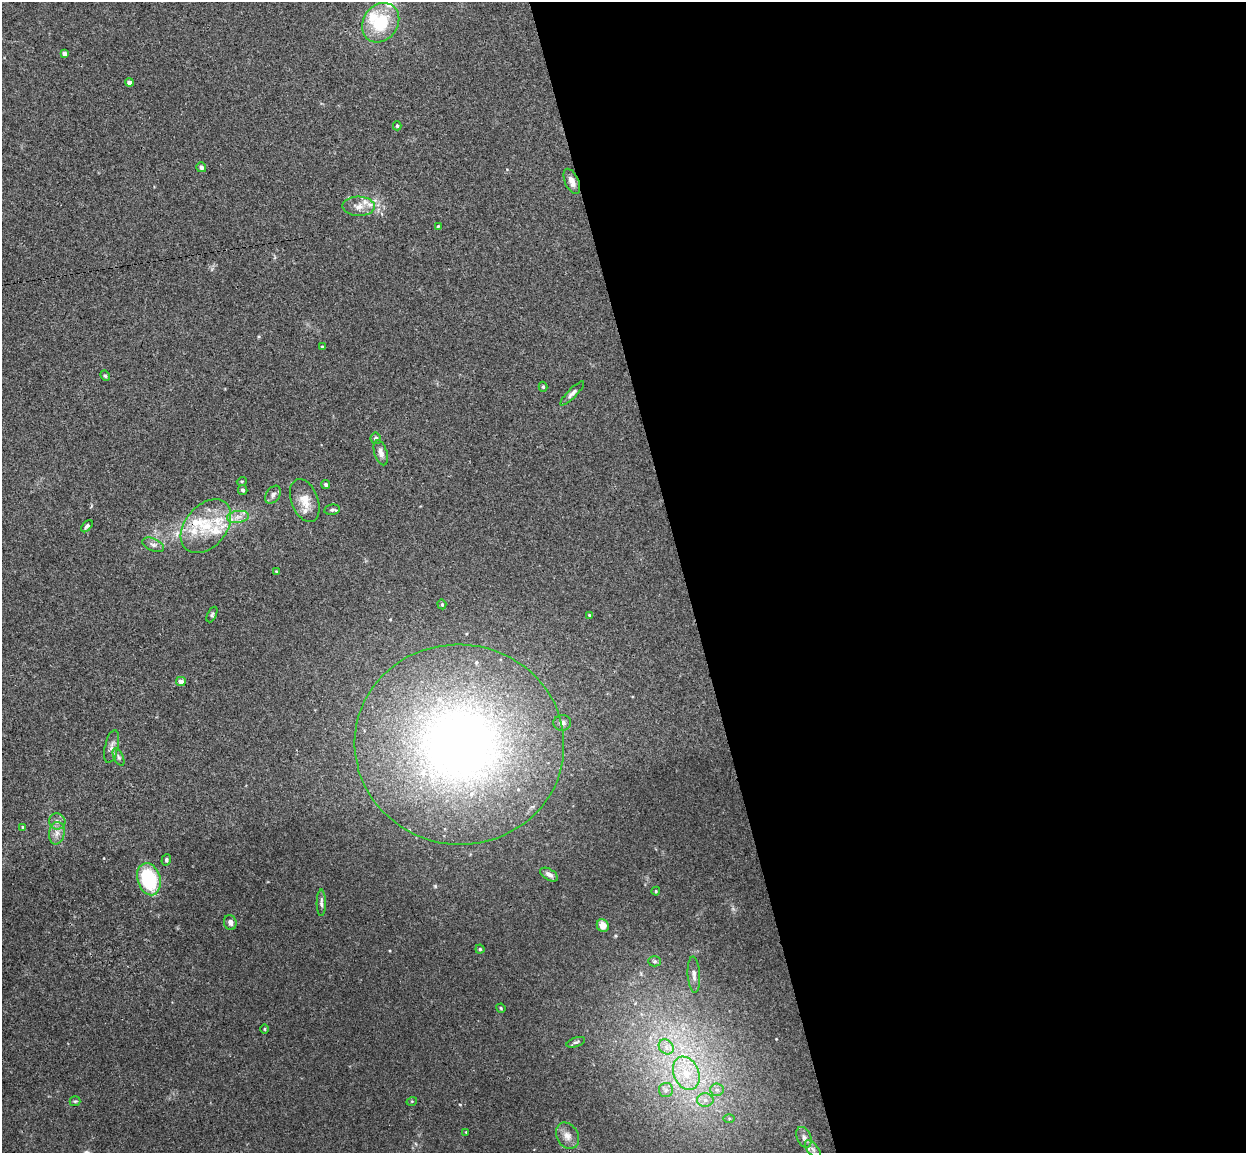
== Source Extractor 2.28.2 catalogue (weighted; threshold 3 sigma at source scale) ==
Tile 8 of 4 x 4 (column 4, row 2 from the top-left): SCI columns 3788-5031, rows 2457-3607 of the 5086 x 5029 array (HDU 1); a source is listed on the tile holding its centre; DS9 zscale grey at full resolution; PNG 1248 x 1155 px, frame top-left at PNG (2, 2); each listed source drawn as its Kron ellipse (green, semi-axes under 4 px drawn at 4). Shown black and unused: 45% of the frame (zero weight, under 3 of 4 exposures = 5% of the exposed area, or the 3 px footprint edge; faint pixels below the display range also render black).
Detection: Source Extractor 2.28.2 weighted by HDU 2 'WHT'; one run over the whole footprint, this tile lists its part. Background 0.0387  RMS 0.0042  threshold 0.0191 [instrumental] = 3 sigma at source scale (4.5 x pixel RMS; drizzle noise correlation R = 1.50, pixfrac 1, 0.05/0.05 arcsec/px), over >= 5 px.
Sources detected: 70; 9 inside a brighter listed object's ellipse — not listed separately; the other 61 listed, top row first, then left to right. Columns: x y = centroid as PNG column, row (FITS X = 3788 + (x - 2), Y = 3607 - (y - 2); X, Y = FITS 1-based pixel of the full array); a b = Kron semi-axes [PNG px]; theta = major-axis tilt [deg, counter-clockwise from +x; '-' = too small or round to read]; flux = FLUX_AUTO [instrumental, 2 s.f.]
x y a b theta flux
381 23 21 17 54 19
64 53 4 4 - 1.8
129 82 4 4 - 1.6
397 126 4 4 - 0.53
201 167 5 4 - 1.4
572 181 13 7 -66 2.7
359 206 16 9 -2 3.8
438 226 3 3 - 0.4
322 346 4 4 - 0.45
105 376 5 4 - 0.64
543 387 5 4 - 0.63
572 393 16 4 45 1.6
376 438 6 5 - 1.2
381 453 13 6 -72 2.1
242 481 5 3 - 0.42
326 484 5 4 - 0.82
243 490 5 4 - 0.95
273 495 10 6 56 1.7
305 500 22 13 -69 6
332 510 8 5 8 0.82
238 517 11 6 7 2.2
87 526 7 4 48 0.96
206 526 30 20 50 16
153 545 11 6 -24 1.6
276 571 4 3 - 0.37
442 604 5 4 - 0.53
212 614 8 4 64 0.67
589 615 4 2 - 0.37
181 681 5 4 - 2.7
562 723 9 8 - 1.5
459 744 105 100 -7 310
111 746 17 6 77 2.1
118 757 9 5 -64 1.1
57 821 8 8 - 2
23 827 3 3 - 0.57
57 833 11 7 81 2.6
166 860 6 4 70 0.74
549 875 10 5 -31 1.7
149 879 16 11 -74 29
656 891 4 4 - 0.43
321 903 13 4 89 1.3
230 922 8 6 -74 1.6
603 925 6 6 - 4
480 949 4 4 - 0.56
655 961 6 5 - 0.78
694 975 18 6 -86 2.2
501 1008 5 4 - 0.42
265 1029 5 3 - 0.39
576 1042 10 4 20 0.84
666 1047 8 6 -47 2.2
686 1073 17 12 -68 11
666 1090 7 7 - 1.6
717 1090 6 6 - 1.3
705 1100 8 7 - 2.2
75 1101 5 5 - 0.61
412 1101 5 3 - 0.36
729 1118 6 4 0 0.62
466 1132 4 4 - 0.33
567 1136 14 10 -62 3.4
804 1137 11 7 -68 1.8
813 1149 11 5 -52 1.3